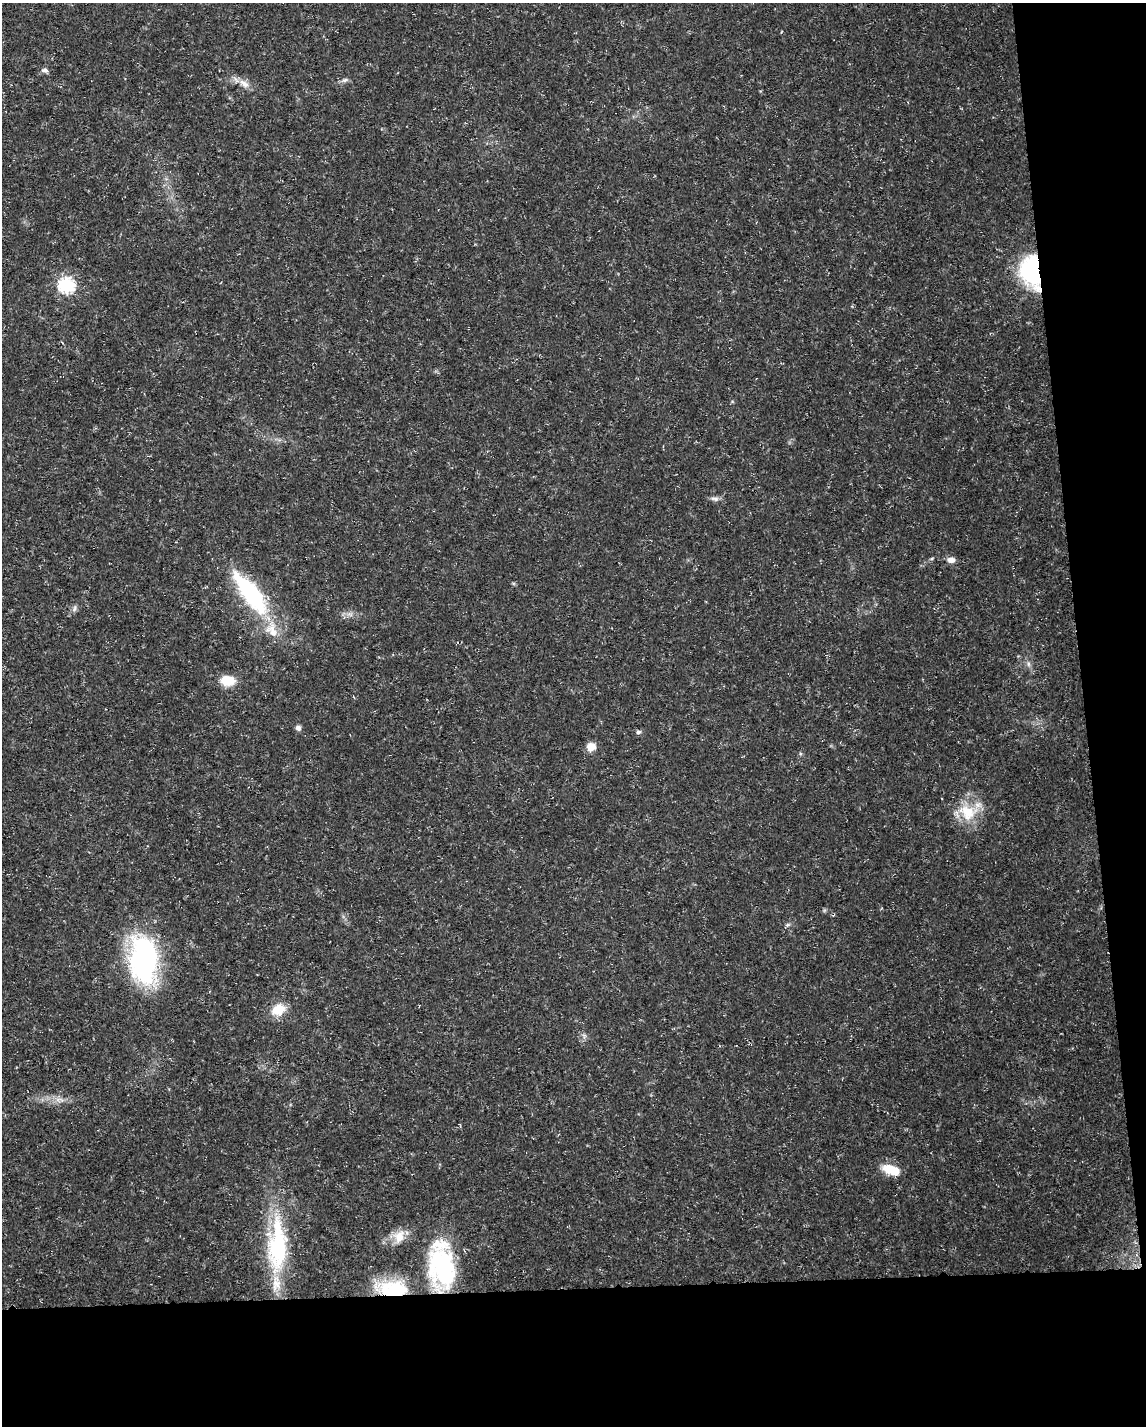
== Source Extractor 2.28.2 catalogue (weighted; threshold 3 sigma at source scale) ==
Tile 12 of 4 x 3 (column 4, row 3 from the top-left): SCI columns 3431-4574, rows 53-1476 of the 4574 x 4333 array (HDU 1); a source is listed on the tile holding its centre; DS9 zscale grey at full resolution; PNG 1148 x 1428 px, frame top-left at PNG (2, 3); no overlay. Shown black and unused: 15% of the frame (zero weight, under 3 of 5 exposures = <1% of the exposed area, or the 3 px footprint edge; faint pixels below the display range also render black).
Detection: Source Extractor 2.28.2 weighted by HDU 2 'WHT'; one run over the whole footprint, this tile lists its part. Background 0.0165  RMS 0.0022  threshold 0.01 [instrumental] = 3 sigma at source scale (4.5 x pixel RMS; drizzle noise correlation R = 1.50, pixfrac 1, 0.0396/0.0396 arcsec/px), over >= 5 px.
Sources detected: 27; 1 inside a brighter listed object's ellipse — not listed separately; the other 26 listed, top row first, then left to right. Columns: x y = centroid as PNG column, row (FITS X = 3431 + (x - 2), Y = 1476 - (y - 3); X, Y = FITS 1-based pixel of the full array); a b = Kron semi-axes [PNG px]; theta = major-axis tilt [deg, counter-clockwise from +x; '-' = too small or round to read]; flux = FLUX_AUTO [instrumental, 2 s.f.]
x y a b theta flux
45 70 10 6 -5 0.75
345 80 9 5 26 0.62
244 83 17 8 -38 1.9
1031 271 34 21 -81 23
66 285 7 7 - 45
714 499 12 6 -14 0.83
932 558 6 3 19 0.28
951 560 9 6 -3 1.3
250 593 63 20 -53 25
75 608 10 6 63 0.73
350 614 9 6 -24 0.91
1028 664 8 4 -82 0.57
228 681 17 12 -4 4.1
298 728 7 7 - 0.76
638 732 7 5 8 0.55
591 747 10 9 - 2.2
967 812 28 22 -13 7.8
788 925 8 4 9 0.42
144 960 50 28 -85 43
278 1010 16 12 28 4.5
59 1100 15 7 -5 1.7
891 1170 21 10 -20 5
399 1236 19 15 68 3.4
277 1246 67 23 89 27
442 1267 51 32 -83 27
392 1289 42 19 -4 15
Overlapping masked pixels (flux is a lower limit): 3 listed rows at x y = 1031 271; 442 1267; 392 1289